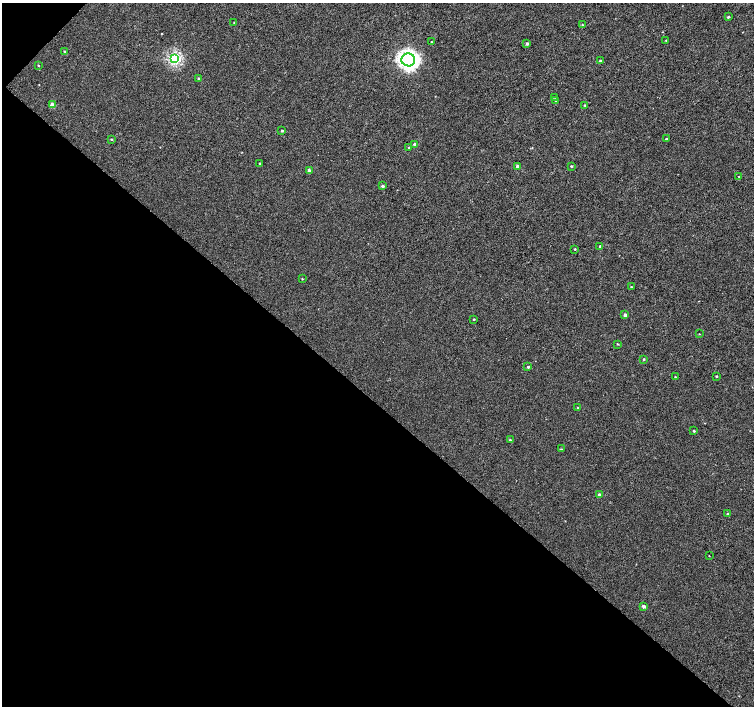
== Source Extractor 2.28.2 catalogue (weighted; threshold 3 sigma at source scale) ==
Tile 9 of 4 x 4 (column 1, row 3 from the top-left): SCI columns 8-1510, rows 1640-3046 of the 6023 x 6028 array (HDU 1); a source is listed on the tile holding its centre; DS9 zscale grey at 2 x 2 block average (1 PNG px = mean of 2 x 2 image px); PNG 756 x 708 px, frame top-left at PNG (2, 3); each listed source drawn as its Kron ellipse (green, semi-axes under 4 px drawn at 4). Shown black and unused: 44% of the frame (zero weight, under 3 of 4 exposures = <1% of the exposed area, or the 3 px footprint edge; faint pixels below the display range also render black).
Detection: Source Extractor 2.28.2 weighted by HDU 2 'WHT'; one run over the whole footprint, this tile lists its part. Background 2.34e-04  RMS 0.0024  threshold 0.0107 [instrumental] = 3 sigma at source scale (4.5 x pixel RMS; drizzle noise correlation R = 1.50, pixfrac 1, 0.0396/0.0396 arcsec/px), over >= 5 px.
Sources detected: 47; all 47 listed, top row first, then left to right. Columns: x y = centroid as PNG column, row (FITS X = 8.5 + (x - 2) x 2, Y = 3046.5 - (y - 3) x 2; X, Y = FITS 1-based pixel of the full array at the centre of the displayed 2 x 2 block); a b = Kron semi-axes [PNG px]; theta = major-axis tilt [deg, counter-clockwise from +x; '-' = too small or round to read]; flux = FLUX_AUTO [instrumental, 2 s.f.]
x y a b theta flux
728 17 3 2 - 0.83
234 22 3 2 - 0.37
582 25 3 3 - 0.53
666 40 2 2 - 0.34
431 42 3 2 - 0.44
527 44 3 3 - 1.3
64 51 2 2 - 0.42
174 59 4 4 - 66
408 60 7 6 - 200
600 61 2 2 - 1.5
38 65 2 2 - 0.37
199 79 3 3 - 1.7
554 97 2 2 - 0.27
555 101 2 2 - 0.52
52 105 3 3 - 5.3
585 105 3 3 - 0.5
282 131 3 2 - 0.87
111 139 3 2 - 0.62
666 139 2 2 - 0.54
415 144 3 3 - 2.4
409 148 3 3 - 0.91
260 164 2 2 - 0.88
517 166 3 3 - 1.6
571 166 3 2 - 0.66
309 171 3 3 - 2.8
739 177 2 2 - 0.32
382 186 3 3 - 1.3
600 246 3 2 - 0.86
575 249 2 2 - 0.52
302 279 2 2 - 0.34
631 287 2 2 - 0.44
625 315 3 2 - 2.1
474 319 2 2 - 0.46
699 334 2 2 - 0.27
617 344 3 3 - 0.44
644 359 3 2 - 0.59
528 367 2 2 - 0.65
716 376 3 2 - 0.47
675 377 2 2 - 0.28
578 408 3 2 - 0.71
694 431 2 2 - 0.69
510 440 3 3 - 0.68
561 449 3 2 - 0.46
599 495 3 3 - 2
728 514 3 3 - 1.1
709 556 2 2 - 0.25
644 606 3 2 - 2